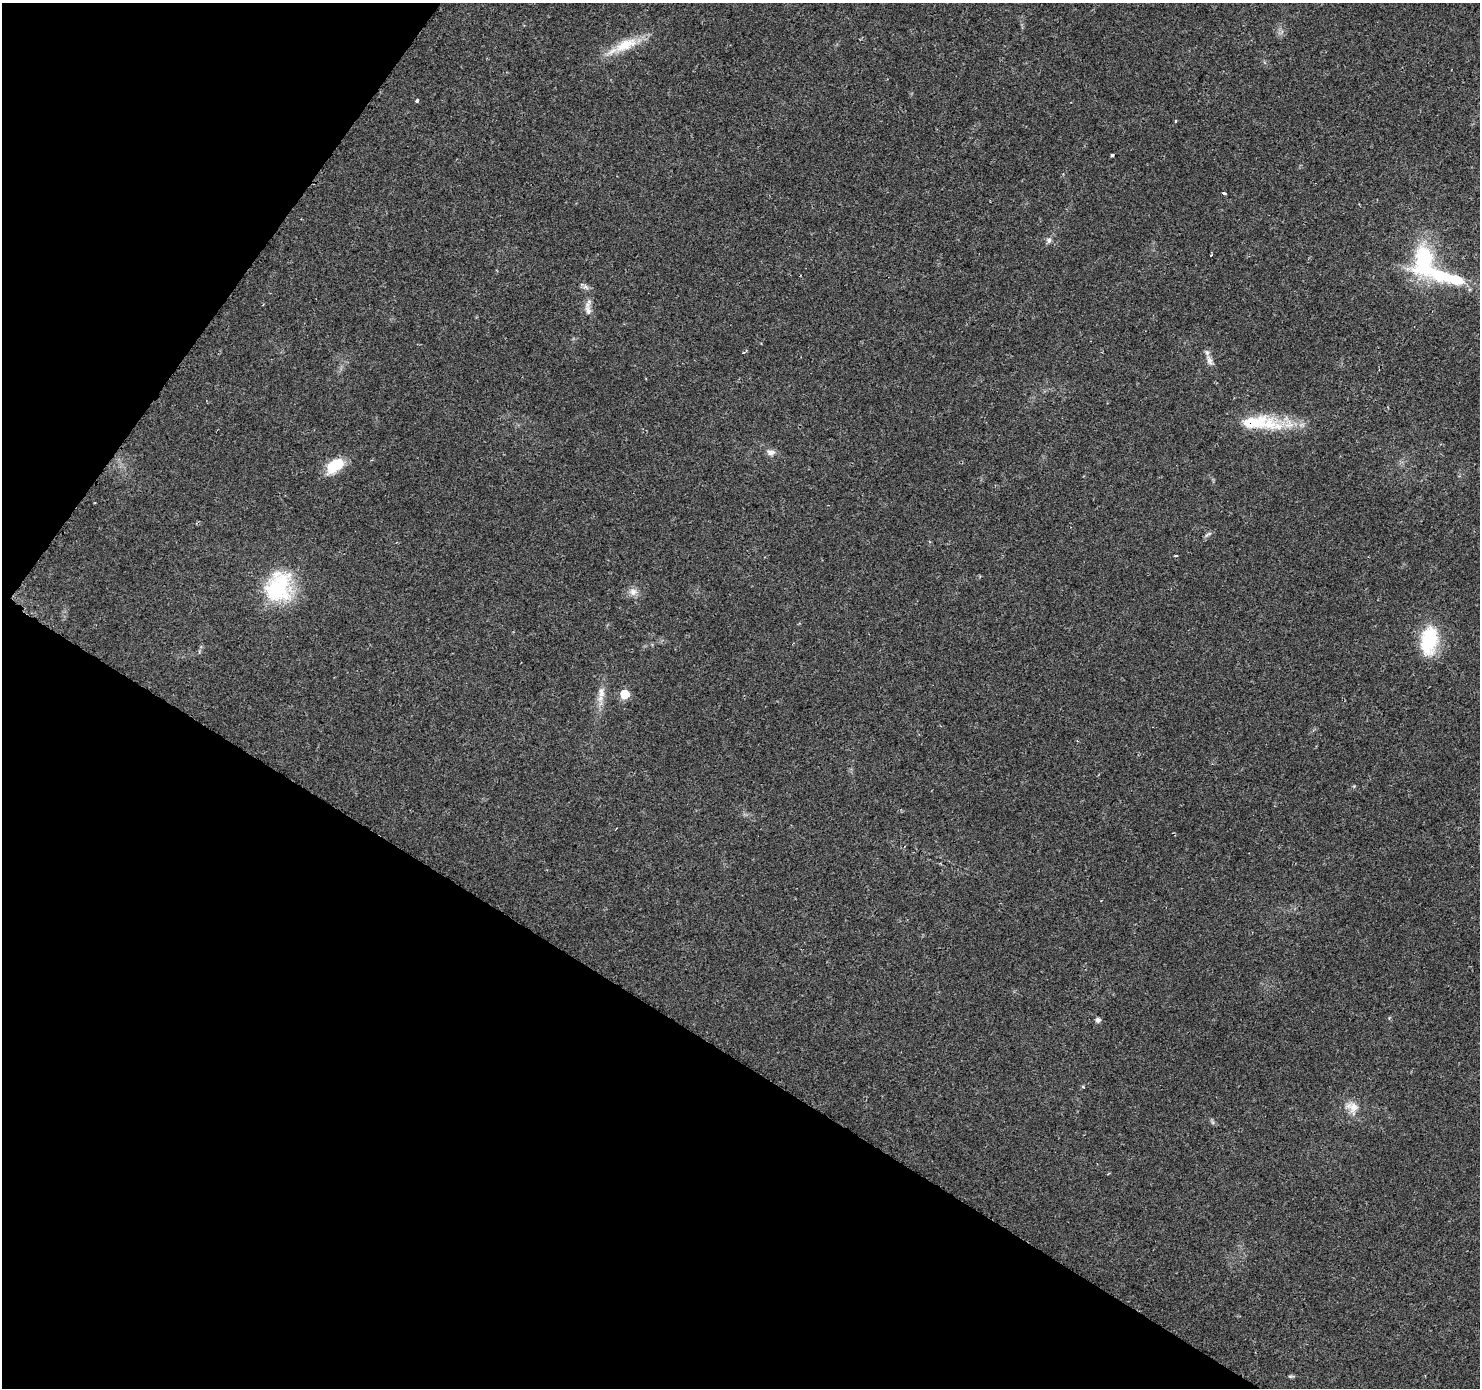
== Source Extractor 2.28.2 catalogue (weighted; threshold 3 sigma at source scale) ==
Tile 9 of 4 x 4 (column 1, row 3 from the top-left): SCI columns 18-1495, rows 1646-3031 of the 5936 x 5993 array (HDU 1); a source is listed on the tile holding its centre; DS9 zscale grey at full resolution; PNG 1482 x 1390 px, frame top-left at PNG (2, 3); no overlay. Shown black and unused: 31% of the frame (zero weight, under 2 of 3 exposures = <1% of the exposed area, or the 3 px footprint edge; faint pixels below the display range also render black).
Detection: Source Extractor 2.28.2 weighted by HDU 2 'WHT'; one run over the whole footprint, this tile lists its part. Background 0.0372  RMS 0.0044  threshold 0.0198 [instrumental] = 3 sigma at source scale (4.5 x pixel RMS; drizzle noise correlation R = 1.50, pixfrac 1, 0.0396/0.0396 arcsec/px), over >= 5 px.
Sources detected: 28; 1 inside a brighter object's white glare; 1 cosmic-ray / hot-pixel residue — not listed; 1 inside a brighter listed object's ellipse — not listed separately; the other 25 listed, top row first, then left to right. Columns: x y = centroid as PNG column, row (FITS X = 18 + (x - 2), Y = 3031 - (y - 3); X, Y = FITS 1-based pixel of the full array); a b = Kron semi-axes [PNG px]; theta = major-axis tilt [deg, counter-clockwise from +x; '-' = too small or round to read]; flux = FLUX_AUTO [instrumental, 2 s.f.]
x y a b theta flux
626 45 37 14 24 12
417 101 4 3 - 1.3
1176 121 3 3 - 0.81
1112 155 3 3 - 0.62
1224 193 4 3 - 1.2
1049 240 7 6 - 1.3
1211 255 3 2 - 0.36
1424 260 41 25 -88 40
1453 279 35 13 -16 18
586 287 8 5 -44 1.2
588 311 15 8 -73 2.9
1209 360 16 7 -70 2.8
1254 422 56 18 7 21
771 452 11 7 1 2.1
335 465 21 12 36 13
1208 534 12 4 32 1
278 587 40 32 69 34
633 592 11 10 - 3
1429 640 35 20 82 23
601 692 18 9 -86 4.2
624 694 6 6 - 19
1098 1020 5 5 - 1.7
1083 1087 5 3 - 0.46
1352 1107 20 15 -47 5.8
1291 1376 9 3 4 0.7
Overlapping masked pixels (flux is a lower limit): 1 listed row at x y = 1254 422